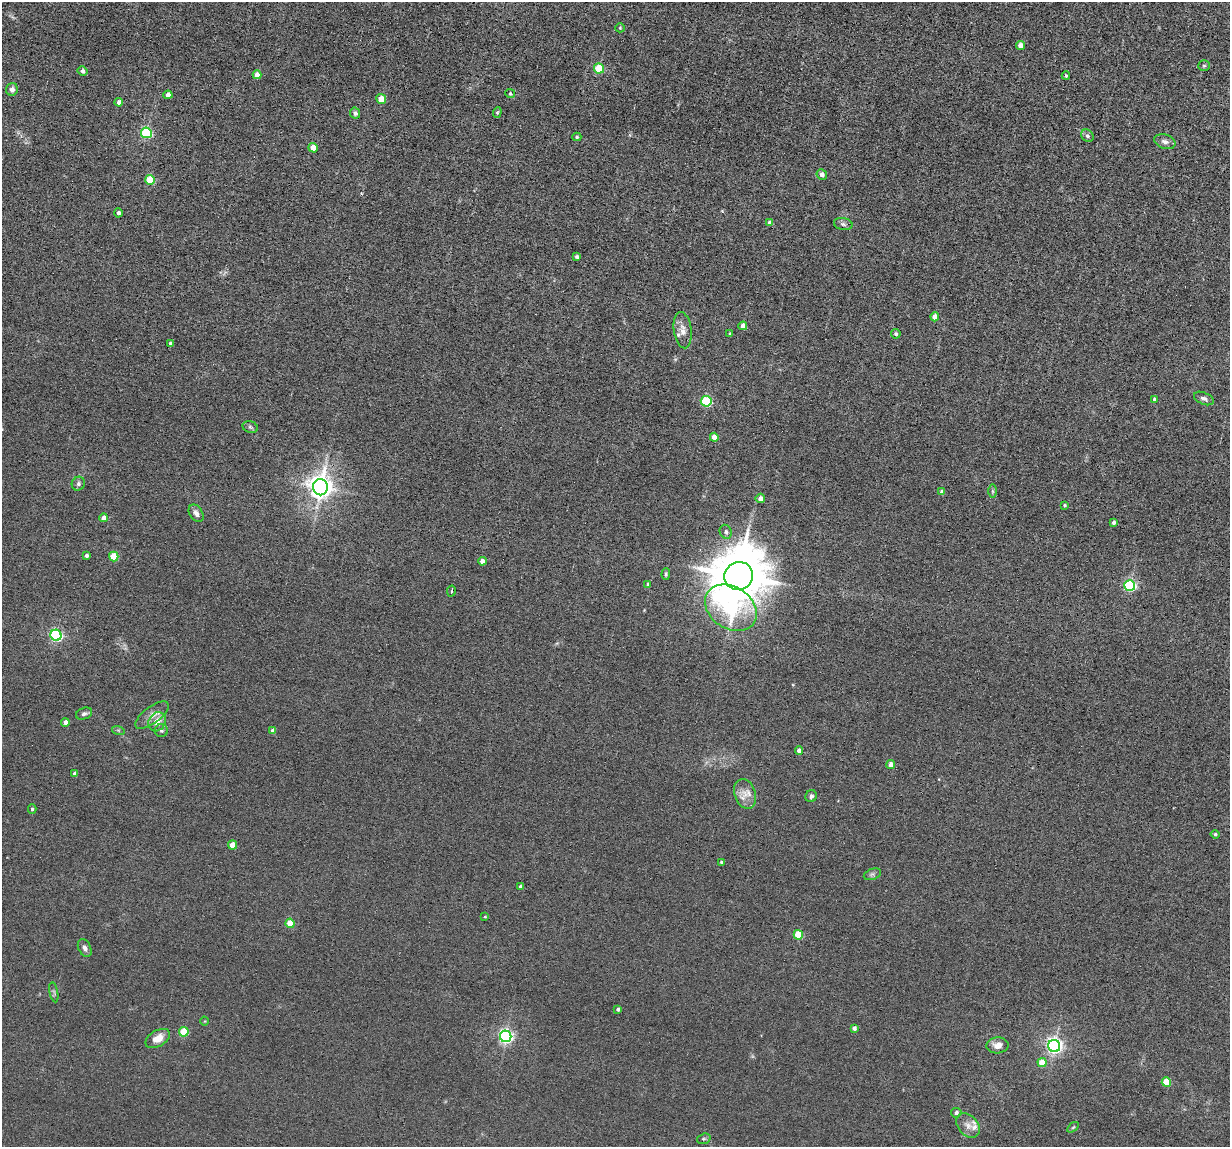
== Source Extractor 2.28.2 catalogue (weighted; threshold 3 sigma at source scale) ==
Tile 10 of 4 x 4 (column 2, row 3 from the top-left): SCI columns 1337-2564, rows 1302-2446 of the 5239 x 4989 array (HDU 1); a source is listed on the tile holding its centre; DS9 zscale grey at full resolution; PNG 1232 x 1149 px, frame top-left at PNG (2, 2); each listed source drawn as its Kron ellipse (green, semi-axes under 4 px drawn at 4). Shown black and unused: <1% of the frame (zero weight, under 6 of 12 exposures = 6% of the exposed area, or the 3 px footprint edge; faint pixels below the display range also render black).
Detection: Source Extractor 2.28.2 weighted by HDU 2 'WHT'; one run over the whole footprint, this tile lists its part. Background 0.0129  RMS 0.0037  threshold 0.0153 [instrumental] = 3 sigma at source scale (4.09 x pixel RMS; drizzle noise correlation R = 1.36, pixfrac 0.8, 0.05/0.05 arcsec/px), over >= 5 px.
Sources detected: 95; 2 inside a brighter listed object's ellipse — not listed separately; the other 93 listed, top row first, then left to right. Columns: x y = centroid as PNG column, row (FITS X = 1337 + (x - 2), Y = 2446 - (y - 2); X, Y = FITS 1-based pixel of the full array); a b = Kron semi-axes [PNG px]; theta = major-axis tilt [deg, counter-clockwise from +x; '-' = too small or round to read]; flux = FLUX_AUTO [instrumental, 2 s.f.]
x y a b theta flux
620 28 5 4 - 0.39
1020 45 4 4 - 2.7
1204 66 6 5 - 0.53
599 68 5 5 - 13
83 71 5 4 - 1.1
257 75 4 4 - 2.8
1066 76 4 3 - 0.41
12 89 6 5 - 1.4
510 94 5 4 - 0.45
168 95 4 4 - 2.8
381 99 5 4 - 6.6
119 102 4 4 - 2
497 112 5 4 - 0.42
355 113 5 5 - 0.86
146 133 5 5 - 31
1087 136 7 5 -46 0.81
577 137 4 4 - 0.42
1165 142 11 7 -18 1.5
313 148 5 4 - 5
822 175 5 5 - 1.9
150 180 5 5 - 15
118 213 4 4 - 0.84
770 223 4 4 - 1.4
843 224 9 6 -11 0.97
577 257 4 3 - 0.73
935 317 4 4 - 3.6
743 326 4 4 - 1.9
683 330 18 9 -82 2.7
730 334 3 3 - 0.47
896 334 5 4 - 0.73
170 343 4 3 - 0.54
1204 398 10 6 -23 1.1
1154 399 4 4 - 0.55
706 401 5 5 - 28
250 427 8 5 -18 0.71
714 437 4 4 - 3.4
78 484 7 6 - 0.86
320 487 8 7 - 310
993 491 7 4 -90 0.53
942 492 4 4 - 1.5
760 498 4 4 - 1.9
1065 505 4 3 - 0.37
196 513 9 6 -56 1.6
104 518 4 4 - 1.7
1114 522 4 3 - 0.8
726 532 7 6 - 0.91
86 556 4 3 - 0.82
114 556 5 4 - 11
482 561 4 4 - 2.2
666 574 6 3 89 0.49
739 576 14 14 - 2100
648 584 4 4 - 0.72
1130 585 5 5 - 45
451 591 5 2 - 0.6
731 608 28 21 -34 41
56 635 5 5 - 55
84 714 8 5 20 0.94
152 715 20 8 37 2.8
65 722 4 4 - 2.1
157 722 10 8 61 4.2
118 730 6 4 -18 0.49
161 730 6 6 - 0.72
273 731 4 4 - 1.6
799 751 4 4 - 1.6
891 765 4 4 - 2.6
75 773 4 3 - 1.2
745 794 15 10 -72 3.5
811 796 6 5 - 0.85
32 809 4 3 - 0.55
1215 834 4 4 - 0.68
232 845 4 4 - 4.8
722 862 3 3 - 0.52
872 874 9 5 19 0.82
521 887 4 3 - 1.3
485 917 4 3 - 0.35
290 923 4 4 - 7.6
798 935 5 4 - 12
85 948 9 6 -63 1.4
54 992 10 3 -79 0.6
618 1009 3 3 - 0.87
204 1021 4 3 - 0.25
854 1028 4 4 - 1.2
184 1032 5 5 - 13
506 1036 6 5 - 85
158 1038 13 8 30 4.1
998 1045 11 8 4 2.5
1054 1046 6 6 - 110
1042 1062 4 4 - 6.5
1166 1082 5 4 - 11
956 1113 5 5 - 1
968 1125 14 10 -50 2.6
1073 1127 6 3 37 0.39
704 1139 7 5 19 0.62